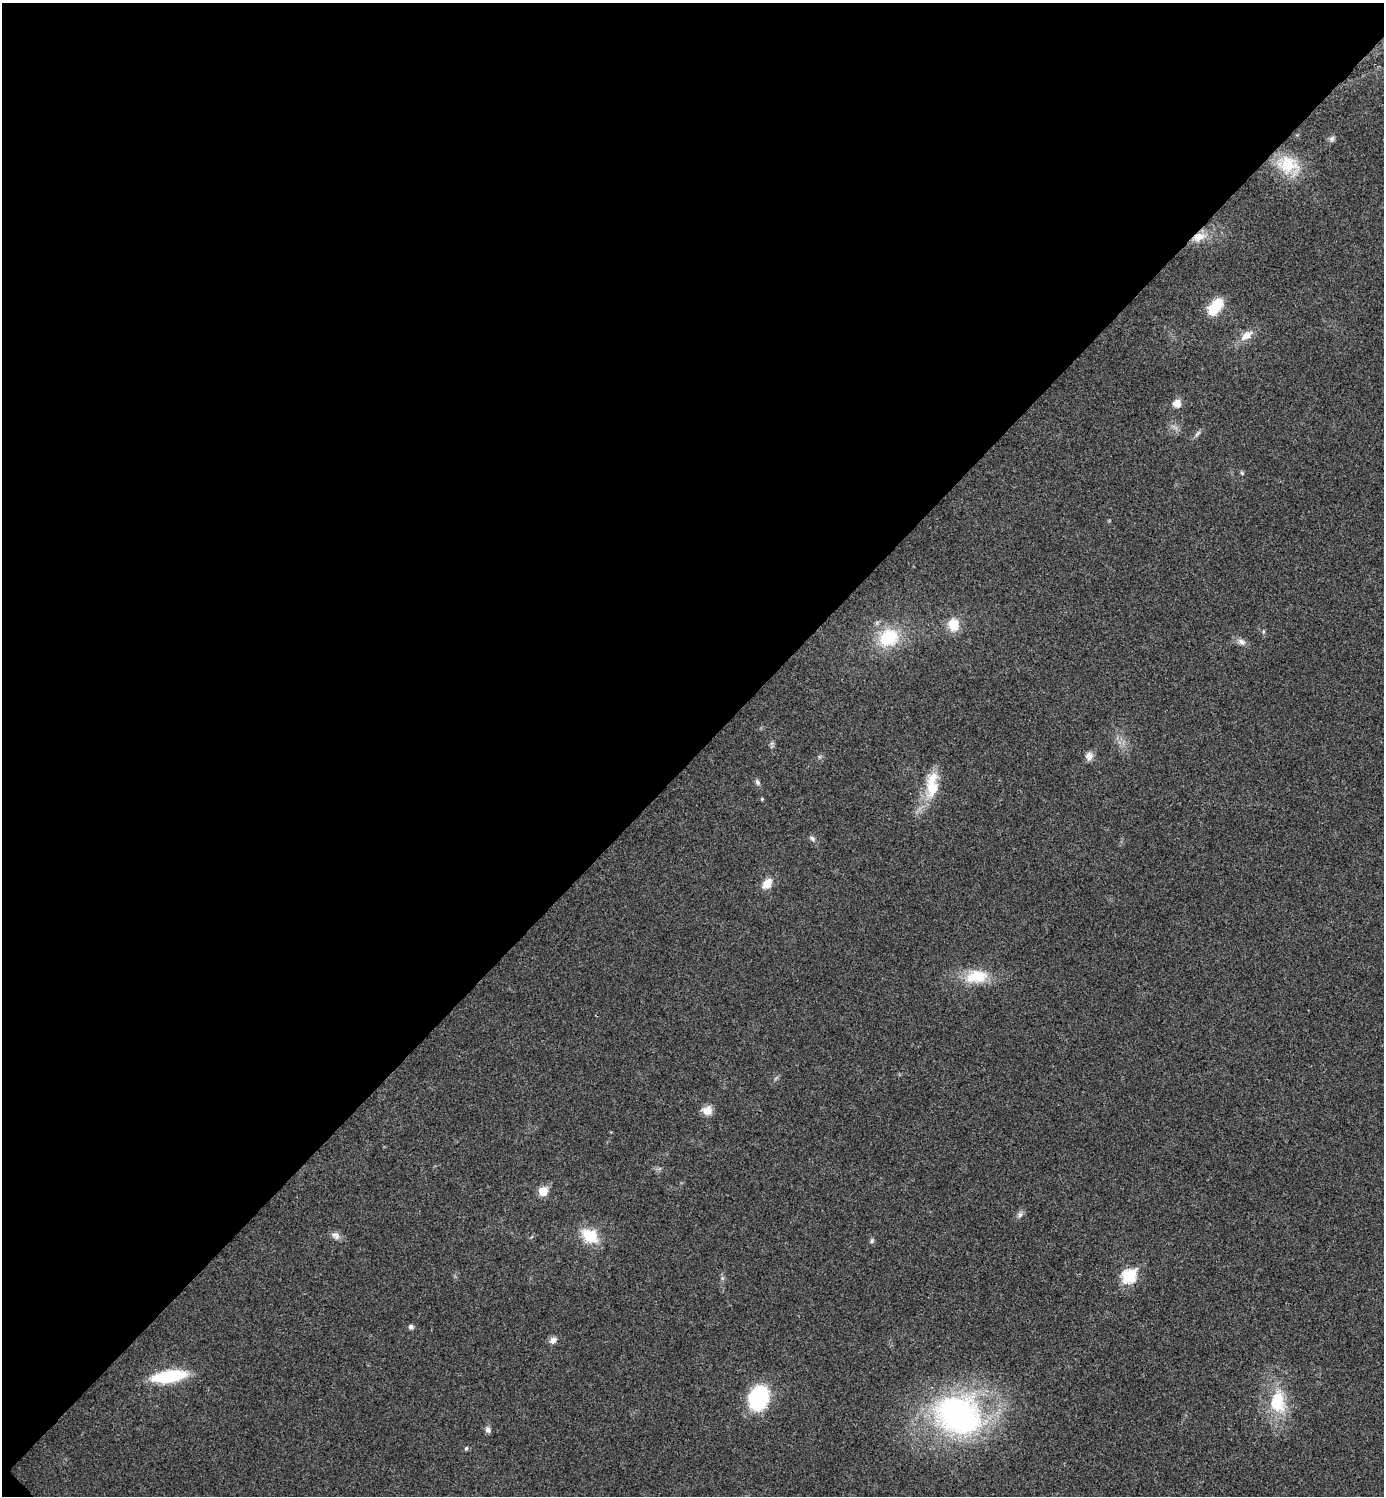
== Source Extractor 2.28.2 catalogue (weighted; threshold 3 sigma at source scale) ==
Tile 5 of 4 x 4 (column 1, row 2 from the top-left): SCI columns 159-1540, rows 2995-4488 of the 5985 x 5985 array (HDU 1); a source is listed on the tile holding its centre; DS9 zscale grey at full resolution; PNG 1386 x 1498 px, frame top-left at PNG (2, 3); no overlay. Shown black and unused: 51% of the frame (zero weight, under 3 of 4 exposures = <1% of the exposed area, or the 3 px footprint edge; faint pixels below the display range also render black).
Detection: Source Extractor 2.28.2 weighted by HDU 2 'WHT'; one run over the whole footprint, this tile lists its part. Background 0.0204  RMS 0.004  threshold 0.0181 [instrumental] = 3 sigma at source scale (4.5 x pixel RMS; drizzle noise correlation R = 1.50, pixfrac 1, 0.05/0.05 arcsec/px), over >= 5 px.
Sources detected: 34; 1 inside a brighter listed object's ellipse — not listed separately; the other 33 listed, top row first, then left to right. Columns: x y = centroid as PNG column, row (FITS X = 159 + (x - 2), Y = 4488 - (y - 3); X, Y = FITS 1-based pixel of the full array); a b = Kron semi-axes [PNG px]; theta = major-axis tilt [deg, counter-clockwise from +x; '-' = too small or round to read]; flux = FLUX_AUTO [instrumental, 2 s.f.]
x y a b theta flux
1332 139 8 7 - 1
1288 164 28 22 -4 14
1199 237 18 11 15 5.5
1216 306 17 9 53 16
1246 336 16 9 34 4.1
1177 403 9 8 - 3.3
1197 434 11 3 50 0.91
1242 473 6 3 -71 0.49
953 625 14 12 -83 7
1263 631 6 4 -90 0.51
888 638 21 18 25 19
1242 642 11 7 -30 2
1089 756 10 9 - 2.4
757 782 8 6 -53 0.99
932 788 27 17 88 11
812 838 8 6 -57 1
767 884 14 9 47 4.5
976 977 31 17 8 12
707 1111 11 10 - 3.9
543 1191 6 5 - 11
1020 1215 9 6 63 1.2
336 1236 12 8 -31 2
590 1236 14 10 -35 14
872 1241 7 4 89 0.68
1128 1276 7 6 - 44
411 1327 5 5 - 1.4
553 1340 10 8 39 1.9
169 1376 31 11 8 26
758 1398 19 14 71 40
1277 1402 24 15 88 18
958 1415 49 39 -23 110
488 1430 8 7 - 1.5
466 1448 6 4 67 0.58
Overlapping masked pixels (flux is a lower limit): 1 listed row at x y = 1199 237